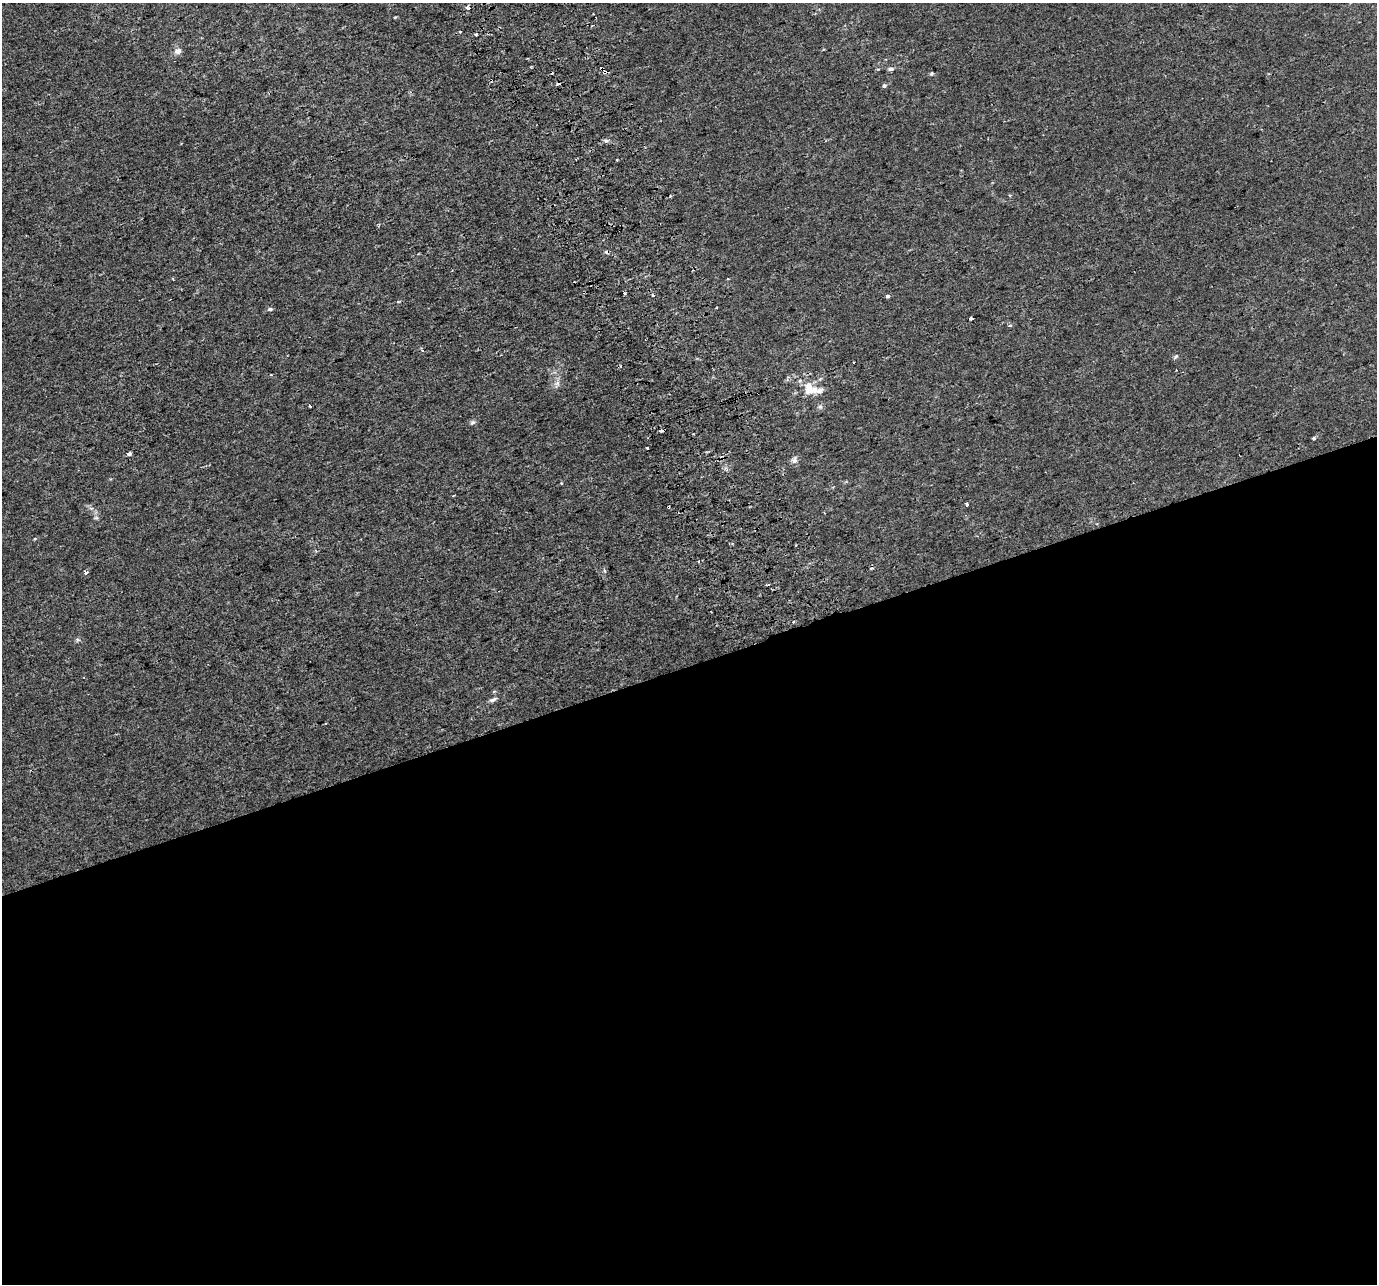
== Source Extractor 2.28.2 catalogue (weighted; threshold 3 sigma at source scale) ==
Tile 15 of 4 x 4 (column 3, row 4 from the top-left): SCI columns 2791-4165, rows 145-1426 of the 5579 x 5364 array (HDU 1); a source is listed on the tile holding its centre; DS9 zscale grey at full resolution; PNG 1379 x 1286 px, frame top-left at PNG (2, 3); no overlay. Shown black and unused: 48% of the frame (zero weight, under 2 of 3 exposures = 2% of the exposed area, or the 3 px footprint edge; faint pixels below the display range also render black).
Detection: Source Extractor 2.28.2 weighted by HDU 2 'WHT'; one run over the whole footprint, this tile lists its part. Background 0.0011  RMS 0.0028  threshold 0.0127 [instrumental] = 3 sigma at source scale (4.5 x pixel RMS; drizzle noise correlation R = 1.50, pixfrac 1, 0.0396/0.0396 arcsec/px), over >= 5 px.
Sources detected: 45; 8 cosmic-ray / hot-pixel residue — not listed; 1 inside a brighter listed object's ellipse — not listed separately; the other 36 listed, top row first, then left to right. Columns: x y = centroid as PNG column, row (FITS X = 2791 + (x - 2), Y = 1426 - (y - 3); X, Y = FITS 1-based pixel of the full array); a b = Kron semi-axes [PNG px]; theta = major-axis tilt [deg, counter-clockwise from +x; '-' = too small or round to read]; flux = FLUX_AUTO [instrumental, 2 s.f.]
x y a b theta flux
395 17 5 3 - 0.23
460 31 3 3 - 0.26
476 34 3 3 - 0.99
177 51 9 8 - 1.2
891 69 6 5 - 0.74
604 70 11 5 -43 1.6
932 73 5 4 - 0.34
884 86 5 4 - 0.52
606 141 6 5 - 0.75
173 279 3 2 - 0.26
625 293 3 3 - 1.9
653 295 3 3 - 0.47
888 296 3 3 - 3.7
270 309 4 3 - 1.2
971 318 3 3 - 0.7
1010 325 5 3 - 0.3
423 350 4 3 - 0.57
1176 356 7 4 58 0.42
557 383 9 6 29 1
810 389 19 15 -31 5.3
310 406 3 3 - 1.5
820 406 7 6 - 0.67
472 422 7 5 37 0.62
1314 438 3 3 - 1.6
129 454 4 3 - 2.2
794 460 9 8 - 1.1
561 483 4 3 - 0.2
967 504 4 3 - 1.2
96 518 6 4 -18 0.41
604 571 5 3 - 0.38
86 572 4 3 - 1.4
768 584 4 2 - 0.32
794 622 3 3 - 0.74
77 640 8 4 -9 0.5
494 691 6 3 18 0.3
493 699 10 5 23 0.83
Overlapping masked pixels (flux is a lower limit): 1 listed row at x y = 604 70